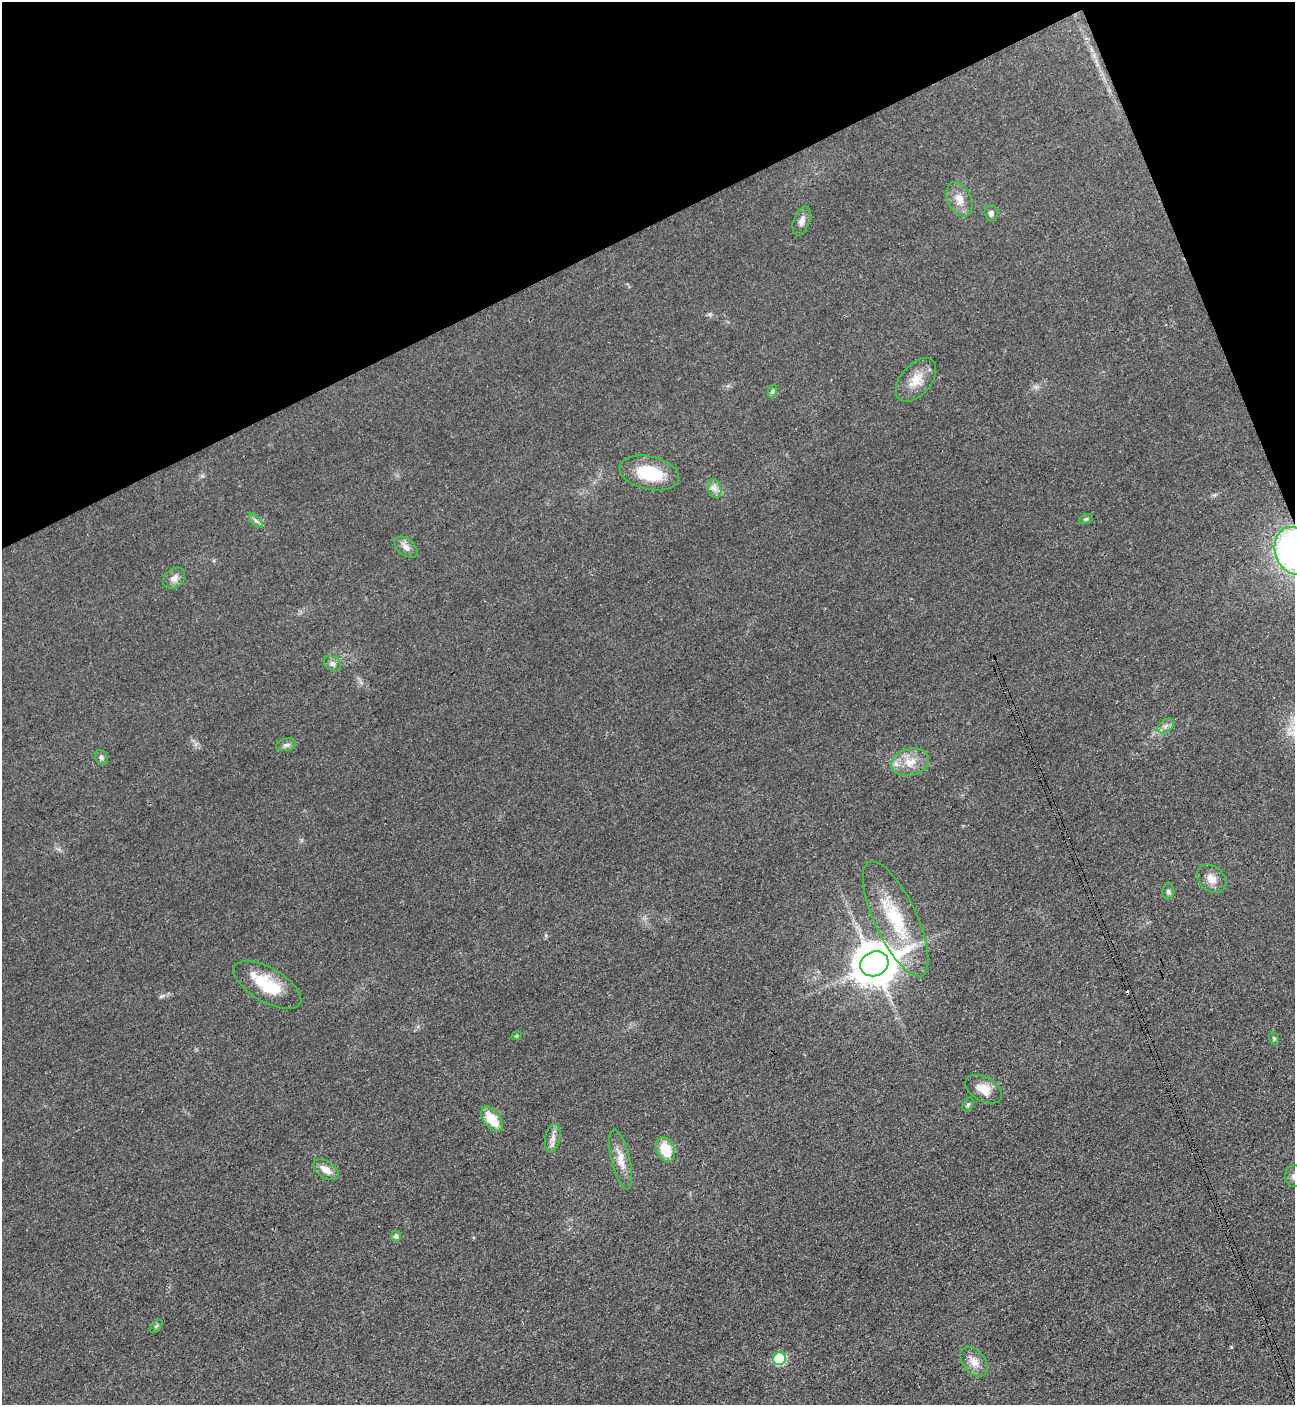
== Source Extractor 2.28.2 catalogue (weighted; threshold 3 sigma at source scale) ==
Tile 3 of 4 x 4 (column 3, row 1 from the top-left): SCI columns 2744-4036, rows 4233-5635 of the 5630 x 5647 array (HDU 1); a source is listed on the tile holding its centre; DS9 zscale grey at full resolution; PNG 1297 x 1407 px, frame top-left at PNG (2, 2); each listed source drawn as its Kron ellipse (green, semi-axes under 4 px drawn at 4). Shown black and unused: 20% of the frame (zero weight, under 3 of 4 exposures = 1% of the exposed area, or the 3 px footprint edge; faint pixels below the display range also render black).
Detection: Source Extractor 2.28.2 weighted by HDU 2 'WHT'; one run over the whole footprint, this tile lists its part. Background 0.0349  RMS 0.0049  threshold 0.0219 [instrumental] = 3 sigma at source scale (4.5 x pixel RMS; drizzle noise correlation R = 1.50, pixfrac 1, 0.05/0.05 arcsec/px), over >= 5 px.
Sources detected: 39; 1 cosmic-ray / hot-pixel residue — neither listed nor drawn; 2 inside a brighter listed object's ellipse — not listed separately; the other 36 listed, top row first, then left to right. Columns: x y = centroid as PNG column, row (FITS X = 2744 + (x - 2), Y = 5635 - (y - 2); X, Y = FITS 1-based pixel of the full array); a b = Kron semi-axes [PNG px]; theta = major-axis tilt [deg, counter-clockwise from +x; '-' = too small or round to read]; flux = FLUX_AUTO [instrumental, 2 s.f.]
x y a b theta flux
959 199 18 11 -65 5.5
991 213 7 6 - 1.5
801 221 15 8 70 2.9
916 380 25 15 50 8.6
773 391 7 4 71 0.88
649 473 30 16 -13 22
715 488 9 6 -71 2.3
1086 519 7 4 24 0.82
256 521 9 4 -48 1.3
406 547 13 8 -38 2.8
1294 551 24 19 -70 120
174 578 12 9 38 2.8
332 663 9 6 -33 1.8
1166 726 9 6 37 1.9
286 745 10 6 10 1.6
101 757 8 5 -58 1.2
910 762 19 13 13 7.9
1212 879 16 12 -41 4.8
1168 892 8 6 -89 1.2
896 919 63 21 -65 35
874 964 14 12 26 1500
267 985 38 17 -30 19
517 1036 5 4 - 0.67
1274 1038 6 4 -68 0.7
984 1089 20 12 -28 7
968 1104 7 5 63 0.87
492 1119 14 8 -51 12
553 1138 14 7 79 2.9
665 1149 13 9 -68 12
621 1160 30 9 -77 6.8
326 1170 14 8 -33 4.6
1294 1176 11 9 -88 2.3
396 1236 5 5 - 1.5
156 1326 8 3 46 0.63
779 1359 6 6 - 30
974 1362 17 11 -52 5.5
Overlapping masked pixels (flux is a lower limit): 1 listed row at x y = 1294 551
Isophote crosses this tile's border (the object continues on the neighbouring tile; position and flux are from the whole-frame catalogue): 2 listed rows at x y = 1294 551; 1294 1176